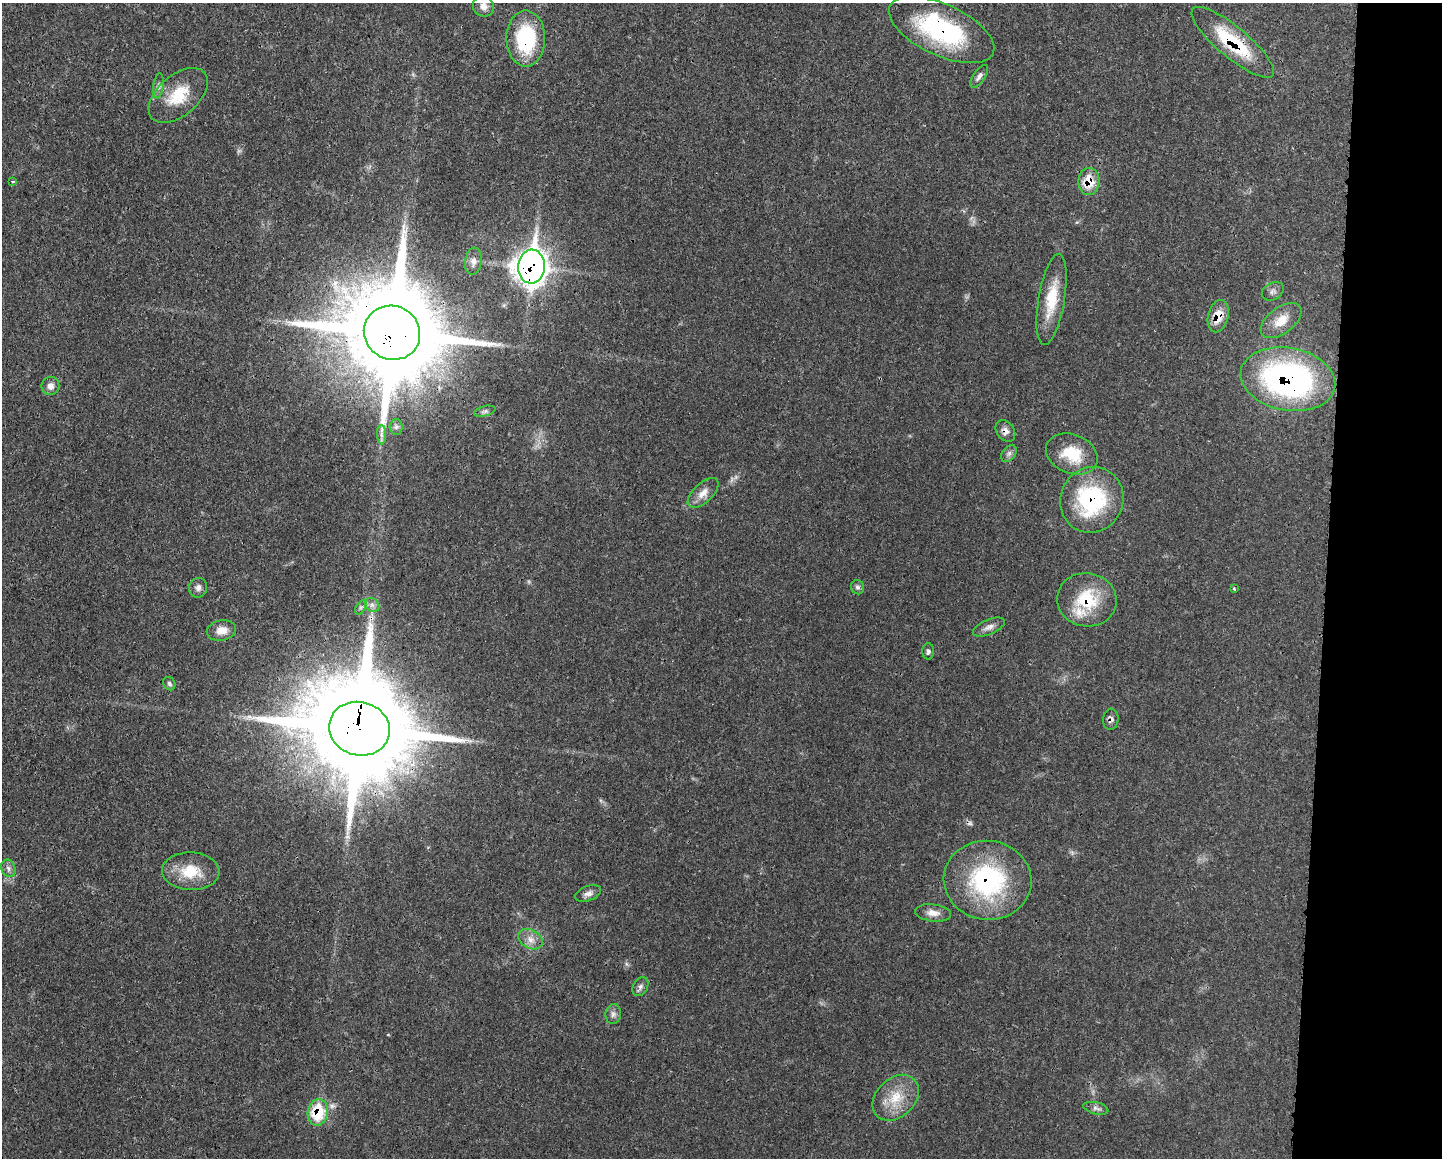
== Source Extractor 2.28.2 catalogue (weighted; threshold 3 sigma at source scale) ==
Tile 9 of 3 x 4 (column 3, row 3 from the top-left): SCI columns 3002-4441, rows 1171-2326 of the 4676 x 4644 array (HDU 1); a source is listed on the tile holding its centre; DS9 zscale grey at full resolution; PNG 1444 x 1160 px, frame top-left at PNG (2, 3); each listed source drawn as its Kron ellipse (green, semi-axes under 4 px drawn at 4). Shown black and unused: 8% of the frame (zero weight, under 3 of 4 exposures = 1% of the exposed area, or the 3 px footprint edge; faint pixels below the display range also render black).
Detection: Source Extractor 2.28.2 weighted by HDU 2 'WHT'; one run over the whole footprint, this tile lists its part. Background 0.0211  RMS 0.0023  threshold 0.0104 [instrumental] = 3 sigma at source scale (4.5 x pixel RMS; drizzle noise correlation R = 1.50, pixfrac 1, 0.05/0.05 arcsec/px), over >= 5 px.
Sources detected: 51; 1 too faint to see at this stretch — neither listed nor drawn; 1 inside a brighter listed object's ellipse — not listed separately; the other 49 listed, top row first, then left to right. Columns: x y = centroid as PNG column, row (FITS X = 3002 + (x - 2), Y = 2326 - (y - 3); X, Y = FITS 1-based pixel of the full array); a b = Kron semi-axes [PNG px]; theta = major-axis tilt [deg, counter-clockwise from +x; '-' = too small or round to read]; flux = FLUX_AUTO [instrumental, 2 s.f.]
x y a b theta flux
483 6 10 10 - 1.6
942 30 57 25 -25 31
526 38 28 19 -89 18
1233 42 52 15 -40 15
979 76 13 6 55 0.95
158 86 12 5 83 0.88
178 95 35 20 41 8.6
13 181 4 3 - 0.27
1089 181 13 10 89 5.2
473 261 13 8 83 1.4
531 267 17 13 87 260
1273 291 11 8 28 0.95
1051 299 46 13 80 8.2
1218 316 16 10 76 4.1
1281 321 23 13 37 4.1
392 333 28 26 -27 5700
1288 379 48 31 -11 66
50 386 9 9 - 1.5
485 411 11 5 15 0.66
396 427 8 6 87 0.65
1005 431 11 8 -53 1.4
381 435 10 4 -90 0.82
1009 454 9 6 50 0.84
1072 454 27 19 -21 8.3
703 493 19 9 43 2.3
1092 500 33 31 65 26
857 587 7 6 - 0.62
198 588 10 9 - 1.1
1234 589 4 3 - 0.32
1087 600 30 27 -8 12
372 605 8 6 -43 0.94
361 607 8 4 58 0.57
989 627 17 7 23 1.4
221 630 15 10 10 2.5
928 651 8 6 89 0.67
169 684 7 5 -57 0.54
1111 719 10 7 85 0.92
359 729 30 26 -16 6800
8 868 9 7 -67 0.83
191 871 29 19 -2 7.2
988 880 44 39 -5 31
588 893 13 7 21 1.2
933 913 18 8 -6 1.9
530 939 13 9 -30 2.1
640 987 10 7 59 0.88
613 1014 10 7 82 0.98
896 1098 26 19 44 6.8
1096 1108 13 6 -13 0.92
318 1112 13 10 80 11
Overlapping masked pixels (flux is a lower limit): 15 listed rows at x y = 942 30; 526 38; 1233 42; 1089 181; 531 267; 1218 316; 392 333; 1288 379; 1005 431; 1092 500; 1087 600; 1111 719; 359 729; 988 880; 318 1112